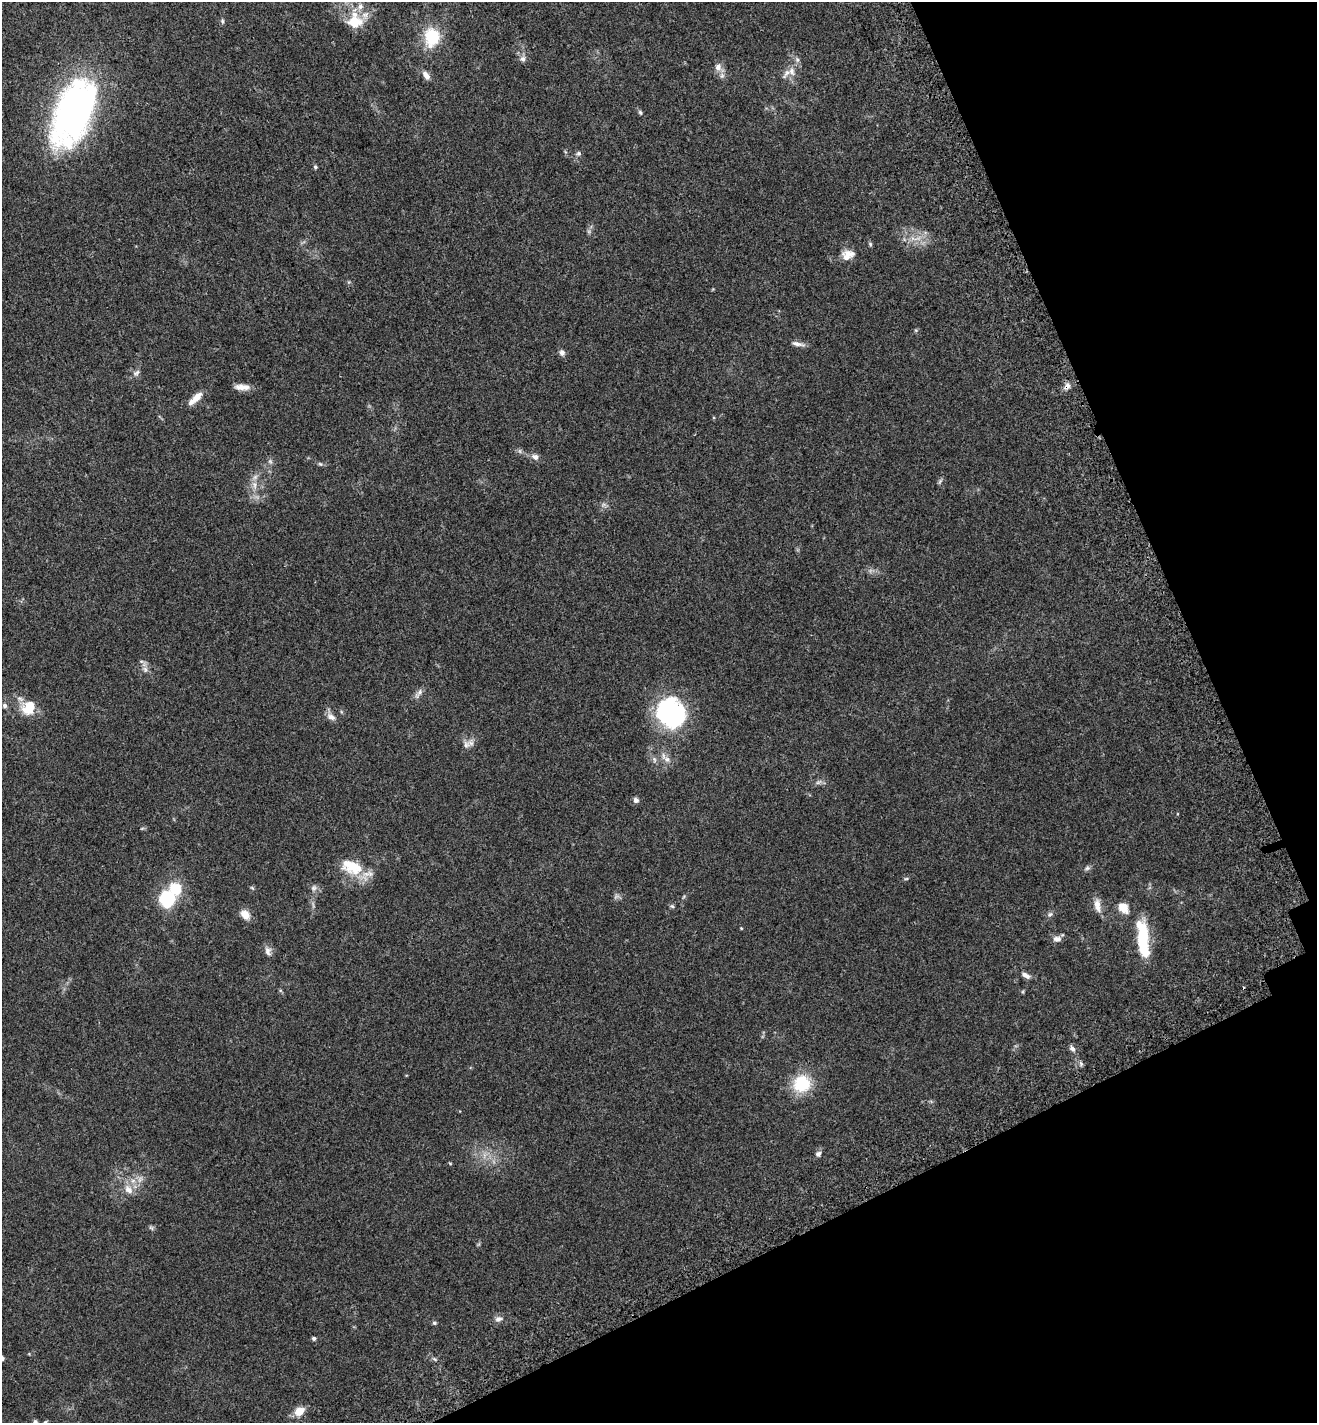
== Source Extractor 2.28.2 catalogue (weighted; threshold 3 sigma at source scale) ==
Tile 12 of 4 x 4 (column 4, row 3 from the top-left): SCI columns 4211-5525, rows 1512-2932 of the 5737 x 5870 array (HDU 1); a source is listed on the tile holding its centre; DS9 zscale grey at full resolution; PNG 1319 x 1425 px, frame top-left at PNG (2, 2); no overlay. Shown black and unused: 21% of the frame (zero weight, under 3 of 5 exposures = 6% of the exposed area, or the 3 px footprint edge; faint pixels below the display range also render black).
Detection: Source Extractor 2.28.2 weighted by HDU 2 'WHT'; one run over the whole footprint, this tile lists its part. Background 0.0302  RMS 0.0027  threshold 0.0122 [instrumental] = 3 sigma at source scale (4.5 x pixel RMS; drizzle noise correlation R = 1.50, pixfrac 1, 0.0396/0.0396 arcsec/px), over >= 5 px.
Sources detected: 75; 1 too faint to see at this stretch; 1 inside a brighter object's white glare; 1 cosmic-ray / hot-pixel residue — not listed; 5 inside a brighter listed object's ellipse — not listed separately; the other 67 listed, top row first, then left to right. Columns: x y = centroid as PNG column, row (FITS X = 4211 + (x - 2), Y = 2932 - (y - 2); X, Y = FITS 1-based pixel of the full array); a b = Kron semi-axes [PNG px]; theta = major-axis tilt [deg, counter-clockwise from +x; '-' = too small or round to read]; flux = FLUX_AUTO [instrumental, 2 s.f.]
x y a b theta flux
222 21 6 4 85 0.41
355 21 20 19 - 6.8
432 37 20 16 -89 10
523 59 8 7 - 0.91
797 60 7 5 -70 0.67
718 67 10 9 - 1.5
792 71 12 8 -68 1.6
426 75 12 7 -55 1.5
74 112 67 33 68 91
640 112 7 5 -73 0.43
579 153 6 6 - 0.57
315 167 5 5 - 0.4
912 238 7 4 -71 0.73
870 244 6 5 - 0.36
848 255 17 12 23 2.8
797 344 19 5 -11 1.2
562 353 7 6 - 1
136 373 11 6 30 0.84
1067 386 10 7 49 1.2
241 387 16 9 -5 2.1
197 397 12 8 44 2.5
535 457 10 8 -25 1.1
270 461 6 6 - 0.55
320 464 7 4 -43 0.39
940 481 8 4 54 0.44
254 485 12 6 -85 1.6
145 669 9 6 -74 0.93
420 692 10 6 60 0.98
5 706 6 6 - 0.57
29 707 17 13 53 6.1
670 713 36 29 -28 28
331 717 14 8 -31 1.3
466 745 11 10 - 1.4
667 759 9 8 - 1.2
818 782 7 4 1 0.59
636 800 7 6 - 0.72
351 865 28 21 -22 8.4
1087 868 8 5 21 0.57
906 879 6 4 1 0.3
252 888 7 3 -37 0.32
314 888 8 7 - 0.82
167 899 14 14 - 15
1097 905 19 8 -81 2.1
672 906 6 5 - 0.44
1123 908 15 10 -49 2.7
1050 914 8 5 40 0.6
245 915 11 8 -51 2.6
741 928 4 3 - 0.19
1143 938 46 13 -83 12
1057 939 12 7 2 1.2
268 951 13 9 -76 1.3
1026 975 12 6 -29 1.1
1073 1049 8 6 -47 0.93
1081 1064 7 4 -57 0.48
802 1084 21 20 - 9.8
818 1154 8 7 - 0.76
450 1163 5 3 - 0.22
140 1179 10 5 55 0.99
133 1181 7 6 - 1
129 1190 13 9 -46 2.1
151 1228 7 5 -31 0.48
498 1319 9 7 5 1
434 1323 5 5 - 0.44
314 1338 4 4 - 0.59
2 1358 6 5 - 0.58
299 1411 9 7 35 3.8
35 1422 8 6 -70 0.6
Overlapping masked pixels (flux is a lower limit): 1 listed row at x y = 1067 386
Isophote crosses this tile's border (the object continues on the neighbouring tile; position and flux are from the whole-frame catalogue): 2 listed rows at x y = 2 1358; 35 1422